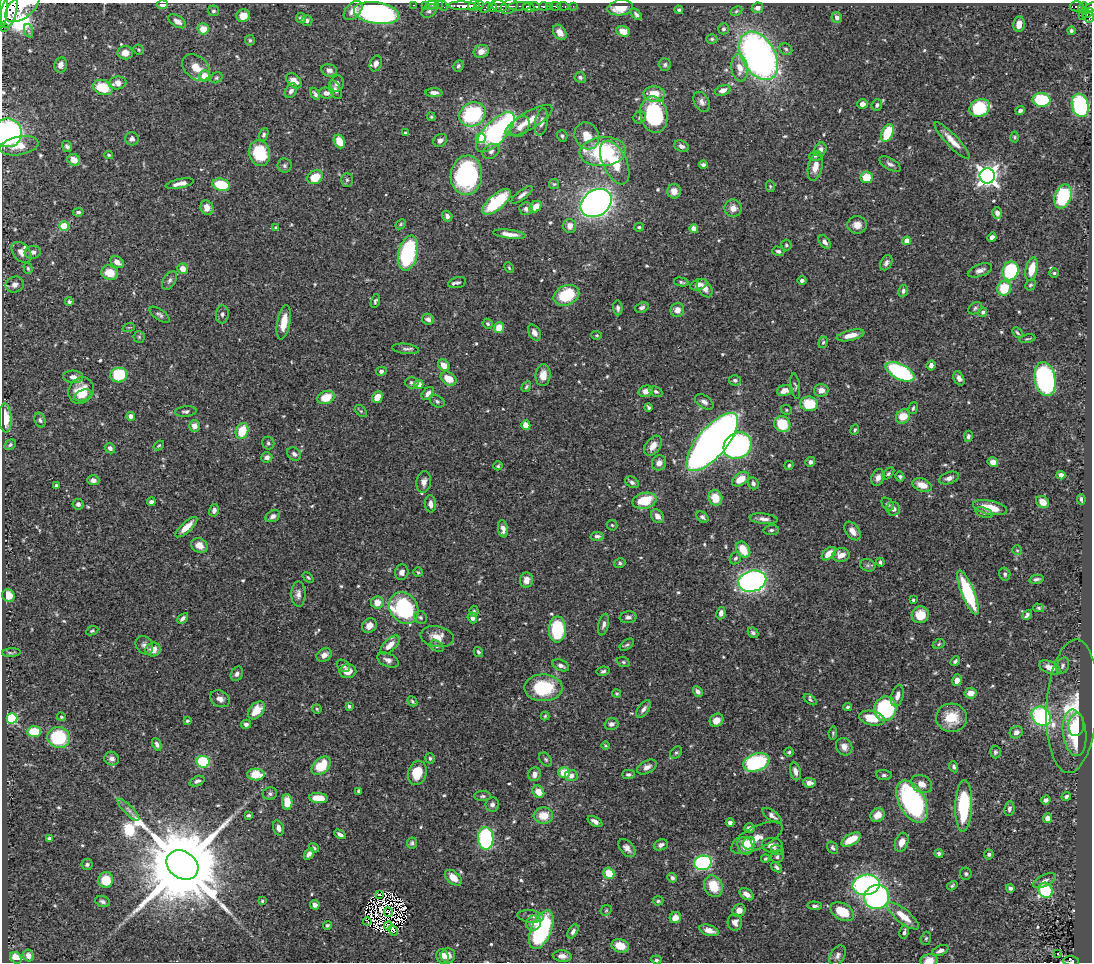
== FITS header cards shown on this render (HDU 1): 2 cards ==
NAXIS1  =                 1090
NAXIS2  =                  960

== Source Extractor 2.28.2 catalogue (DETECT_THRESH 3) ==
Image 1090 x 960 px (HDU 1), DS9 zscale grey, 1 PNG px = 1 image px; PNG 1094 x 964 px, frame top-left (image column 1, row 960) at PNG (2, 3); each listed source drawn as its Kron ellipse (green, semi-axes under 4 px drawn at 4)
Background 0.625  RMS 0.017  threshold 0.0521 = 3 sigma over >= 5 px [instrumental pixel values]
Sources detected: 627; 11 with non-positive FLUX_AUTO (blend fragments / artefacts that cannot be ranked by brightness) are neither listed nor drawn; of the other 616, the 500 brightest by FLUX_AUTO listed and drawn (116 fainter detections omitted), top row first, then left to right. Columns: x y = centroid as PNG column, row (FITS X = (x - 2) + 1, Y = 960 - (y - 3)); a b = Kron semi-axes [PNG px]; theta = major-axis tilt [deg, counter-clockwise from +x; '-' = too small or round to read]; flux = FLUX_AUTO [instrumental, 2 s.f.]
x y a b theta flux
162 5 5 4 - 6.1
414 5 3 2 - 13
425 5 2 2 - 8.3
431 5 5 2 - 13
438 5 2 2 - 9.1
474 5 6 5 - 580
479 5 5 3 - 230
23 6 21 11 41 2400
443 6 5 2 - 16
462 6 14 4 -1 800
499 6 7 5 -18 260
509 6 9 6 39 290
519 6 11 3 3 170
535 6 5 3 - 170
543 6 4 3 - 300
549 6 4 3 - 270
555 6 5 3 - 260
563 6 6 3 -10 49
573 6 2 2 - 6.2
1077 6 7 5 -1 90
493 7 4 4 - 170
529 7 6 5 - 980
1083 7 5 3 - 72
486 8 6 3 39 160
620 8 13 7 8 23
757 8 6 5 - 5.6
1090 8 8 4 35 230
3 10 17 4 86 2900
9 10 17 7 79 3800
353 10 11 7 47 9.6
679 10 4 4 - 2
213 11 5 5 - 2.2
429 11 8 6 39 3.6
736 11 6 4 28 1.7
377 13 23 10 -8 360
1088 13 6 3 36 150
636 14 7 4 -45 3.3
243 16 7 6 - 13
1083 16 3 3 - 18
837 17 6 5 - 5.1
1089 17 6 5 - 220
301 18 5 5 - 3.8
177 21 10 5 -32 6.3
307 21 5 5 - 3.4
1019 24 8 5 82 13
3 27 4 2 - 37
203 29 6 5 - 20
723 29 5 5 - 2.6
29 31 7 4 -71 2.5
623 31 7 5 -20 14
1071 31 4 3 - 2.4
560 32 8 6 -57 8.1
712 39 5 4 - 1.9
250 40 5 5 - 1.8
786 49 7 5 -35 2.6
138 50 5 5 - 1.7
481 51 8 6 21 8.2
125 53 7 6 - 11
759 56 26 16 -61 540
376 63 8 6 68 7
61 65 8 6 77 6.9
665 65 6 6 - 2.6
458 66 6 4 62 2.5
196 67 16 11 -40 16
740 68 13 8 -82 15
329 70 8 6 -18 5.6
204 76 5 5 - 18
580 77 6 5 - 2.7
216 78 6 5 - 2
294 81 9 6 -43 14
118 83 9 6 9 9.8
337 83 8 6 74 4.4
103 88 10 7 -20 38
335 90 10 5 -64 4.4
723 90 8 5 21 8.8
291 91 8 5 59 4.9
326 93 7 5 -5 6.7
434 93 8 4 -1 5.7
315 94 7 3 -57 3
654 94 10 7 -2 21
1042 100 9 7 -3 77
702 102 10 7 -62 5.3
862 104 5 4 - 6.8
877 105 6 5 - 2.9
1080 105 12 8 -75 190
980 108 10 8 29 76
1020 111 4 4 - 2.9
472 114 13 11 29 110
654 115 18 13 -78 120
431 117 5 4 - 1.6
640 117 6 5 - 2.2
529 121 27 9 30 20
541 122 14 6 80 6.5
520 127 12 8 55 8.4
495 132 25 11 47 220
8 133 14 14 - 220
405 133 4 3 - 1.6
887 133 9 5 67 39
264 135 6 4 70 2.4
562 136 6 5 - 2.6
587 136 14 12 -66 18
1015 137 5 4 - 1.6
481 138 5 5 - 61
132 139 7 6 - 4
440 140 7 6 - 5.1
339 141 7 5 -64 20
952 141 24 6 -46 14
19 146 19 9 11 15
67 146 5 4 - 3.4
681 146 7 5 -24 4.6
820 150 7 6 - 4.8
491 151 9 6 34 4.4
603 152 23 14 4 110
259 153 13 10 -75 64
109 155 4 3 - 1.6
815 156 6 5 - 2.4
74 160 6 5 - 13
615 162 23 12 -65 35
890 164 12 5 -30 4.6
703 165 4 4 - 2.7
285 166 7 7 - 3.1
815 167 14 7 78 12
466 175 20 15 82 180
987 176 7 7 - 720
315 177 8 6 32 26
866 177 6 6 - 25
347 180 7 6 - 2.2
180 183 14 4 11 7.6
554 184 5 5 - 1.6
221 185 9 6 -15 50
770 186 6 4 -79 1.6
674 191 7 7 - 9.6
522 195 13 4 37 5.1
1063 196 12 8 71 73
497 202 17 7 40 79
596 203 17 13 35 680
536 207 7 5 44 13
207 208 7 6 - 12
733 208 8 8 - 9.4
526 209 6 6 - 4.4
78 212 5 4 - 3.2
997 213 6 5 - 5.5
447 216 5 5 - 4.1
400 224 6 4 42 1.9
857 225 10 8 1 10
64 226 5 4 - 51
570 226 7 6 - 7.6
639 227 5 3 - 1.9
276 228 4 3 - 2.1
694 229 4 4 - 19
509 234 16 4 -7 9.2
992 237 5 4 - 4.7
907 241 4 4 - 18
825 242 7 5 -53 5.1
786 245 5 5 - 2.2
778 251 6 4 -16 2.6
21 252 12 8 -49 9.1
33 252 8 6 14 4.6
408 253 18 9 76 130
117 262 7 5 -36 8.5
886 263 8 5 62 3.9
28 268 5 4 - 1.7
509 268 5 3 - 1.6
183 269 5 5 - 13
1032 269 12 6 77 19
980 270 13 6 19 5.6
1010 271 10 8 76 100
110 273 8 7 - 22
1054 273 4 4 - 2
170 280 10 6 58 4
802 280 4 4 - 3.1
681 282 7 3 -13 2.3
457 283 9 5 14 3.4
15 285 9 7 22 5.6
699 285 9 5 20 6.8
1030 285 6 5 - 2.1
705 288 10 6 -55 7.9
1004 288 7 7 - 38
903 291 6 5 - 3
566 295 13 9 24 55
375 301 7 4 73 2.4
69 302 4 4 - 3.2
642 307 7 5 21 3.3
618 308 7 4 -86 3.6
975 308 7 5 36 2.3
677 310 7 6 - 7.6
983 312 5 4 - 2.4
222 314 9 6 86 3.6
160 315 11 5 -35 3.4
428 319 6 5 - 4.9
284 322 17 6 80 19
488 324 5 4 - 2.2
129 327 6 4 18 1.6
499 328 5 5 - 21
534 333 8 5 -59 6.1
1017 333 6 3 -46 1.7
597 335 5 4 - 1.5
851 335 14 5 13 12
139 337 6 5 - 1.8
1027 339 8 3 12 1.8
823 342 6 4 70 2.1
406 349 13 5 -7 3.7
444 365 6 5 - 12
931 365 5 4 - 5.5
381 371 5 4 - 3
900 372 16 7 -27 150
119 375 8 7 - 53
543 375 11 7 84 12
73 377 10 6 -4 5.6
959 378 7 5 -63 5.3
449 379 8 6 -35 18
1045 379 17 10 -79 210
735 380 6 5 - 2.9
412 383 7 6 - 2.7
418 384 5 4 - 9.9
795 386 13 4 -81 2.5
526 387 6 4 59 1.8
81 390 14 12 53 29
821 390 7 6 - 8.1
646 391 7 5 15 5.7
784 391 7 5 19 11
656 392 7 5 -25 2.7
428 393 7 5 48 5.1
83 395 9 5 20 5.4
326 397 9 6 21 25
377 397 6 5 - 13
437 401 8 5 -31 2.8
704 402 10 6 -32 4.9
809 404 9 7 -7 38
648 408 4 3 - 2.3
913 408 6 4 74 1.9
786 410 6 4 -22 1.6
186 411 11 5 5 3.3
361 411 7 4 -44 1.9
131 416 4 4 - 8.6
903 416 8 6 44 24
5 418 15 6 -88 25
40 420 7 5 -70 2.7
782 424 8 7 - 34
526 425 5 4 - 13
194 426 5 5 - 7.8
855 430 5 4 - 2
242 431 8 6 69 32
968 436 5 4 - 2.6
712 442 36 14 50 1100
268 443 6 6 - 2.6
10 445 6 4 31 2.5
159 445 6 3 39 1.6
653 446 11 7 53 10
738 446 14 12 36 310
110 448 5 5 - 4.1
294 454 7 6 - 3.9
267 457 5 5 - 4.4
810 462 5 5 - 4
993 462 5 4 - 9.3
659 463 8 7 - 6.2
789 465 4 4 - 2.2
498 466 4 4 - 1.7
888 474 7 4 44 2.3
1061 475 4 4 - 6
900 477 5 4 - 2.4
878 478 9 6 71 6
949 478 10 5 19 5.7
741 479 9 6 34 16
93 480 6 5 - 4.8
424 482 11 7 80 5.8
632 482 7 5 -31 3.1
753 483 6 5 - 3.7
922 485 10 6 -17 14
56 486 4 3 - 2.3
715 498 8 6 -67 22
1081 499 5 3 - 2.5
644 501 12 8 13 38
151 502 4 3 - 3.2
1043 502 7 5 -35 11
78 504 5 5 - 3.5
430 504 8 5 -83 6.6
888 504 7 5 -46 2.4
990 508 17 7 -12 27
893 509 7 6 - 6.5
214 510 6 5 - 4.6
984 513 9 5 -17 2.6
273 516 8 5 29 4.7
657 516 7 5 -51 7.5
702 517 7 5 -42 2.9
764 519 14 5 -7 5.8
612 525 5 5 - 1.8
186 527 14 5 42 16
503 529 9 5 -81 6.5
771 530 8 5 7 2.6
852 531 10 6 -54 9.2
597 536 6 4 -2 3.3
199 545 9 7 -28 11
743 550 9 6 -56 24
1017 550 5 5 - 1.6
829 554 8 5 42 15
841 555 9 6 6 11
735 558 6 5 - 3.2
880 562 4 4 - 2.2
620 563 6 4 12 2.4
868 565 8 6 -20 3
402 572 8 6 73 5.6
418 572 5 4 - 1.6
1005 574 6 5 - 3.2
308 578 6 4 -39 2.2
1036 579 7 4 12 2.6
526 580 7 6 - 8.7
752 581 14 10 15 450
968 593 23 6 -68 90
298 594 13 7 89 6.5
8 596 6 6 - 16
913 600 3 3 - 2
377 603 6 6 - 14
404 608 17 14 -61 140
1039 608 5 4 - 1.9
474 611 5 4 - 1.8
721 613 6 4 81 4.9
920 615 8 8 - 22
1027 615 5 3 - 2.8
420 617 7 6 - 2.7
628 617 8 6 6 4.2
183 618 6 3 43 3.3
472 618 5 4 - 4.6
604 624 11 5 77 3.9
369 625 8 6 41 8.8
557 629 13 8 89 87
92 631 6 4 22 1.6
753 633 6 4 -43 2.7
437 637 17 10 -10 15
939 644 6 4 27 1.9
144 645 10 8 -53 5
390 645 12 5 44 12
627 645 8 4 35 2.3
437 646 7 5 -27 2.9
153 650 8 7 - 14
478 652 5 4 - 2.1
11 653 9 2 3 1.9
324 655 8 6 28 8.3
388 660 11 6 -24 6
955 661 5 4 - 3.2
623 662 6 5 - 2.1
561 665 9 5 -24 5.4
343 666 7 5 -38 2.7
1062 666 8 6 63 2.8
1050 667 11 6 -23 11
348 671 8 7 - 10
603 671 6 4 10 2.4
237 674 7 5 61 4.7
957 680 6 4 77 9.1
543 688 19 13 -1 75
698 692 5 4 - 4.4
617 693 4 4 - 1.7
970 693 6 5 - 9.5
897 696 11 6 74 6.9
220 699 10 8 -29 7
810 700 7 4 -39 1.7
412 701 5 4 - 2
349 706 3 3 - 2.2
1072 706 67 25 86 59
848 707 4 3 - 2.1
317 709 4 4 - 1.6
643 709 10 5 54 4.6
885 709 12 11 - 120
256 710 10 7 48 23
545 716 4 4 - 1.5
1041 716 10 9 - 200
61 717 4 4 - 1.8
12 718 5 5 - 120
872 718 13 7 -12 26
951 718 15 14 - 30
716 720 7 6 - 12
187 721 4 3 - 2.1
246 724 5 4 - 4.3
611 724 7 6 - 4.1
1076 725 11 8 83 22
34 732 7 5 2 37
1016 732 7 6 - 6.3
833 733 6 4 83 1.7
1075 733 23 11 -83 46
59 738 11 10 - 81
157 744 6 4 -65 3.7
605 746 4 4 - 1.6
844 747 9 8 - 7.5
676 752 7 5 46 2.1
789 752 4 4 - 1.7
995 752 6 5 - 2.5
430 758 5 4 - 2
112 759 7 6 - 5.6
546 759 8 5 -51 2.5
203 762 7 6 - 78
756 762 13 8 19 140
321 766 11 7 41 36
647 767 10 6 29 6.4
954 767 6 3 -69 2.6
795 771 9 5 -75 6.5
564 772 6 5 - 25
417 773 12 9 75 35
256 774 8 6 -1 30
535 774 7 6 - 6.4
628 774 6 4 1 3.2
884 775 8 5 -5 2.8
571 776 6 5 - 7.7
197 781 8 4 23 3.8
809 783 6 5 - 6.6
922 784 11 8 -29 11
359 791 4 3 - 2.4
538 792 6 5 - 13
270 794 7 6 - 2.9
483 796 8 5 0 2.4
1066 796 5 4 - 2.5
318 798 9 5 -5 18
1046 800 5 4 - 3.6
287 802 8 5 -87 20
912 802 23 13 -61 230
492 805 7 6 - 4.5
964 806 26 8 88 80
1009 809 7 5 82 4.1
128 810 15 4 -45 5
249 815 4 3 - 2.1
877 815 7 6 - 14
543 816 10 8 5 20
772 816 11 5 -36 5.1
1047 818 5 4 - 6.3
595 821 8 4 -30 5.3
730 823 4 4 - 5.5
278 828 8 5 -73 6
749 828 5 5 - 5.8
340 834 6 3 -29 3.8
49 838 4 3 - 3
486 838 11 7 -87 190
757 838 28 11 26 20
851 840 11 5 30 24
902 842 10 6 70 10
412 843 5 5 - 2.8
749 843 6 6 - 11
661 845 7 5 22 5.1
772 845 11 7 -8 6
745 846 9 7 -66 15
314 848 5 4 - 2.2
627 848 10 6 -49 6.6
832 848 7 5 -58 2.6
777 850 6 5 - 2.6
309 854 6 4 57 5.7
939 854 4 4 - 2.7
989 854 5 5 - 2.7
777 857 6 6 - 3
765 859 4 4 - 1.7
703 863 9 7 8 170
87 865 5 5 - 2.5
182 865 17 13 -35 28000
777 867 6 4 -38 2.9
609 873 6 5 - 24
966 874 6 6 - 2.4
453 878 10 6 -40 14
672 878 5 4 - 3.4
106 880 8 7 - 27
1045 881 12 5 25 5.1
866 885 13 10 11 250
713 886 11 9 -63 30
952 886 5 4 - 2.1
1010 888 4 4 - 3.1
1045 890 7 7 - 91
379 894 4 3 - 1.7
747 894 8 5 -35 8.3
877 897 12 12 - 290
262 901 3 3 - 1.9
658 901 5 4 - 2.1
103 902 7 5 -20 3.3
315 905 5 4 - 5.4
814 906 7 4 -3 3.2
606 910 6 5 - 1.8
739 910 7 6 - 7.6
388 912 4 2 - 3.8
842 912 13 8 -29 32
531 916 13 6 -7 4.7
903 916 20 7 -38 22
675 918 6 5 - 11
367 921 4 2 - 3.2
735 922 8 7 - 6.3
533 923 8 7 - 7.2
327 925 4 4 - 2
388 925 4 2 - 2.2
393 930 6 3 -47 1.8
541 930 20 10 67 150
709 930 10 5 -17 9.7
573 931 7 4 59 3.9
904 932 7 4 78 2.6
926 938 7 5 73 2.2
620 946 9 6 -17 18
940 950 8 5 25 5.6
1058 953 3 2 - 2.4
28 956 6 5 - 8.5
443 956 7 6 - 9
448 956 8 7 - 7.9
562 956 9 5 -6 6.5
838 956 11 7 60 5.3
16 958 6 5 - 16
656 960 5 4 - 1.9
929 960 8 6 6 9.7
1071 961 8 4 -3 61
At the frame edge (FLAGS 8, measured only in part): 8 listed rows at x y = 162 5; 23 6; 1090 8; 3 10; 3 27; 8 133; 929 960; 1071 961
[116 fainter detections neither listed nor drawn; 11 non-positive-flux detections neither listed nor drawn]